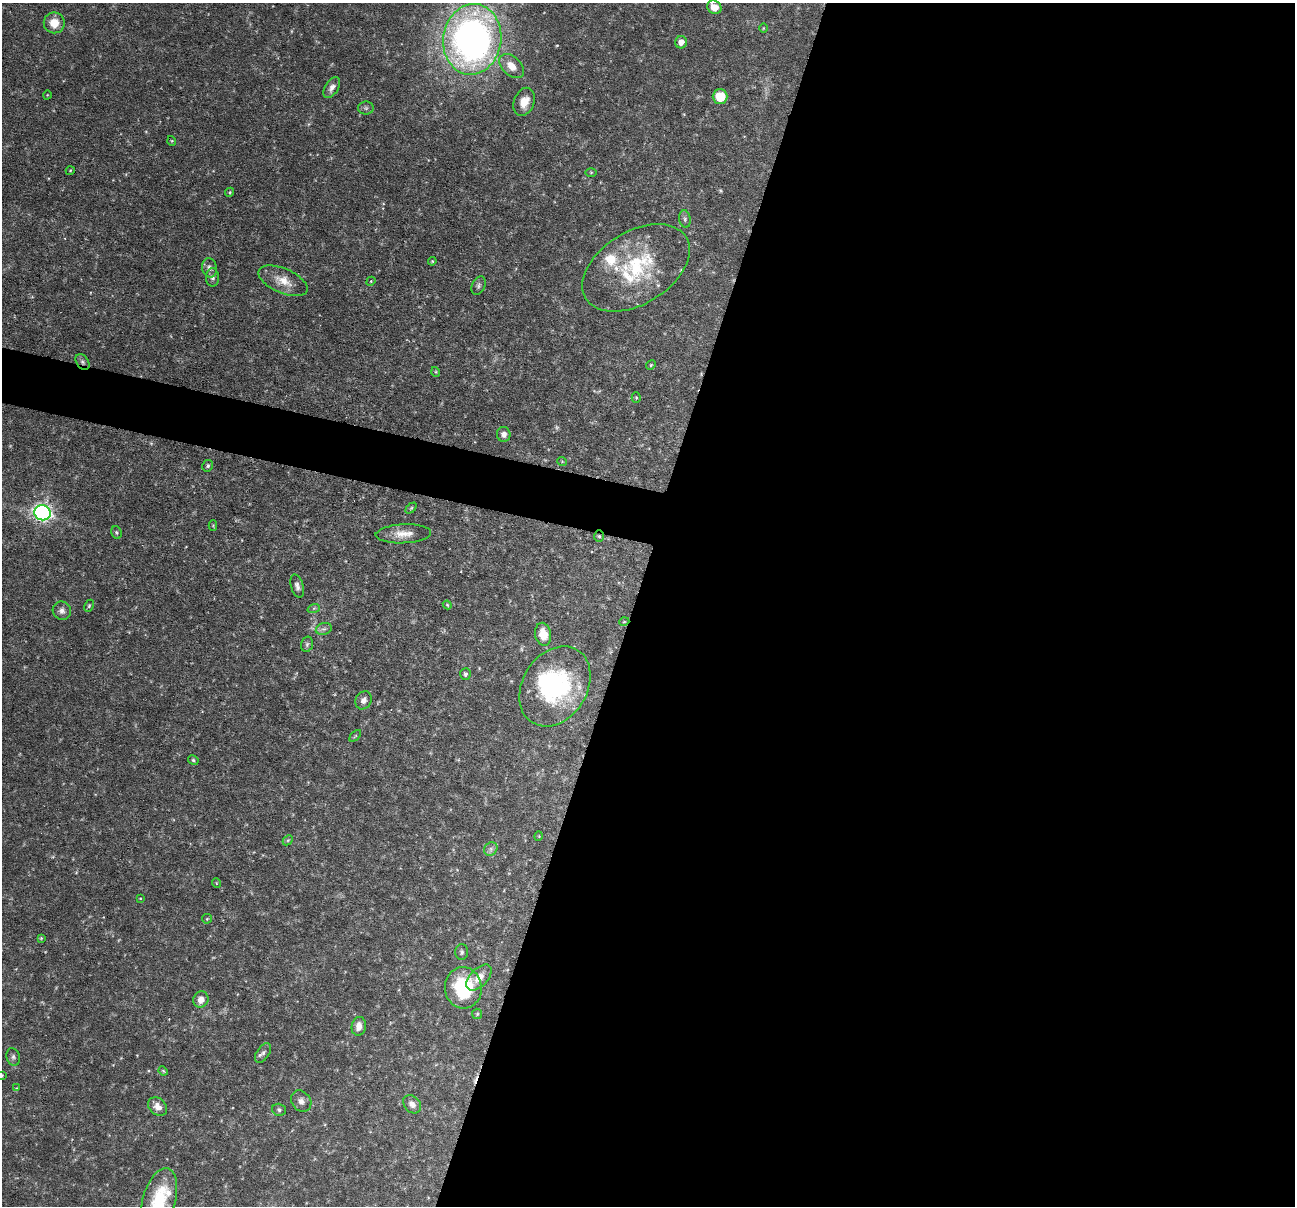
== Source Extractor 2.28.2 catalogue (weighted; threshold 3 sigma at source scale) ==
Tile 12 of 4 x 4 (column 4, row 3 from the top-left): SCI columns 3881-5173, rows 1452-2655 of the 5173 x 5188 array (HDU 1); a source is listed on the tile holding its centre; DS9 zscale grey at full resolution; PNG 1297 x 1208 px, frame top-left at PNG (2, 3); each listed source drawn as its Kron ellipse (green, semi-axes under 4 px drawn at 4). Shown black and unused: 54% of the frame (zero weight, under 3 of 6 exposures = <1% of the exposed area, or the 3 px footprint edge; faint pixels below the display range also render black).
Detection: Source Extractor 2.28.2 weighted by HDU 2 'WHT'; one run over the whole footprint, this tile lists its part. Background 0.0644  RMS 0.0042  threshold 0.0171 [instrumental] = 3 sigma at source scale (4.09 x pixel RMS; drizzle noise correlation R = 1.36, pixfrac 0.8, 0.05/0.05 arcsec/px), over >= 5 px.
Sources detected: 81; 2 too faint to see at this stretch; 1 inside a brighter object's white glare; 1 cosmic-ray / hot-pixel residue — neither listed nor drawn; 4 inside a brighter listed object's ellipse — not listed separately; the other 73 listed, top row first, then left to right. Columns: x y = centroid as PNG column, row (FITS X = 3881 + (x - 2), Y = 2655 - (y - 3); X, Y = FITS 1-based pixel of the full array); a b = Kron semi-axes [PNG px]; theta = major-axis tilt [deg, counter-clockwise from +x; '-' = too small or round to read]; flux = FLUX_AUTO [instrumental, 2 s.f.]
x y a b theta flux
714 7 7 6 - 4.2
54 23 10 10 - 5.5
763 28 5 3 - 0.31
472 39 35 29 81 200
681 42 6 6 - 3
512 66 15 9 -43 5.1
332 87 12 6 58 2.1
47 95 4 3 - 0.29
720 97 7 7 - 9.5
524 102 14 10 68 4.7
366 108 8 6 0 1
172 141 5 3 - 0.38
70 171 4 3 - 0.34
591 172 5 3 - 0.37
230 192 5 3 - 0.44
685 219 9 5 -82 0.89
432 261 4 4 - 0.43
209 268 10 7 -77 1.6
636 268 59 36 31 35
212 277 9 6 -90 1.3
283 281 26 12 -23 6.3
371 281 5 4 - 0.41
478 286 10 6 67 1.1
82 362 9 6 -54 1.1
651 365 5 4 - 0.47
436 372 5 3 - 0.37
636 397 5 4 - 0.5
504 434 7 7 - 1.6
562 461 5 3 - 0.31
208 466 6 5 - 0.7
411 508 6 4 45 0.53
42 513 8 7 - 130
213 525 5 4 - 0.41
116 533 6 5 - 0.63
403 534 28 9 3 5.3
599 536 6 5 - 0.73
297 586 12 6 -73 1.5
447 605 4 3 - 0.45
89 606 6 4 64 0.56
314 608 6 4 18 0.59
62 611 9 9 - 1.9
624 622 5 3 - 0.33
324 629 8 6 18 1.1
543 634 11 8 -80 5.8
307 644 8 5 75 0.85
465 674 6 5 - 0.95
555 686 43 32 58 49
364 700 9 7 63 2.1
355 736 7 3 45 0.47
193 760 5 4 - 0.6
539 836 5 3 - 0.31
288 840 6 4 44 0.59
491 849 7 6 - 1.3
216 883 5 3 - 0.31
140 898 3 2 - 0.27
207 919 5 4 - 0.4
41 938 3 3 - 0.36
462 952 7 6 - 0.88
479 977 16 8 46 4.1
463 988 21 18 -83 24
201 1000 8 7 - 3.1
477 1014 5 5 - 0.6
359 1026 9 7 81 2.8
263 1053 11 6 55 1.5
13 1057 9 6 -73 1.1
163 1071 5 4 - 0.42
2 1075 4 3 - 0.28
16 1088 3 2 - 0.26
301 1101 11 9 -52 2.2
412 1104 10 7 -48 2.1
158 1107 10 8 -42 2.9
279 1110 7 6 - 0.84
159 1200 33 16 74 18
Overlapping masked pixels (flux is a lower limit): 2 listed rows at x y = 82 362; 599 536
Isophote crosses this tile's border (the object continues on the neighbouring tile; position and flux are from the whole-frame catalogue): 2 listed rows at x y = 2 1075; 159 1200